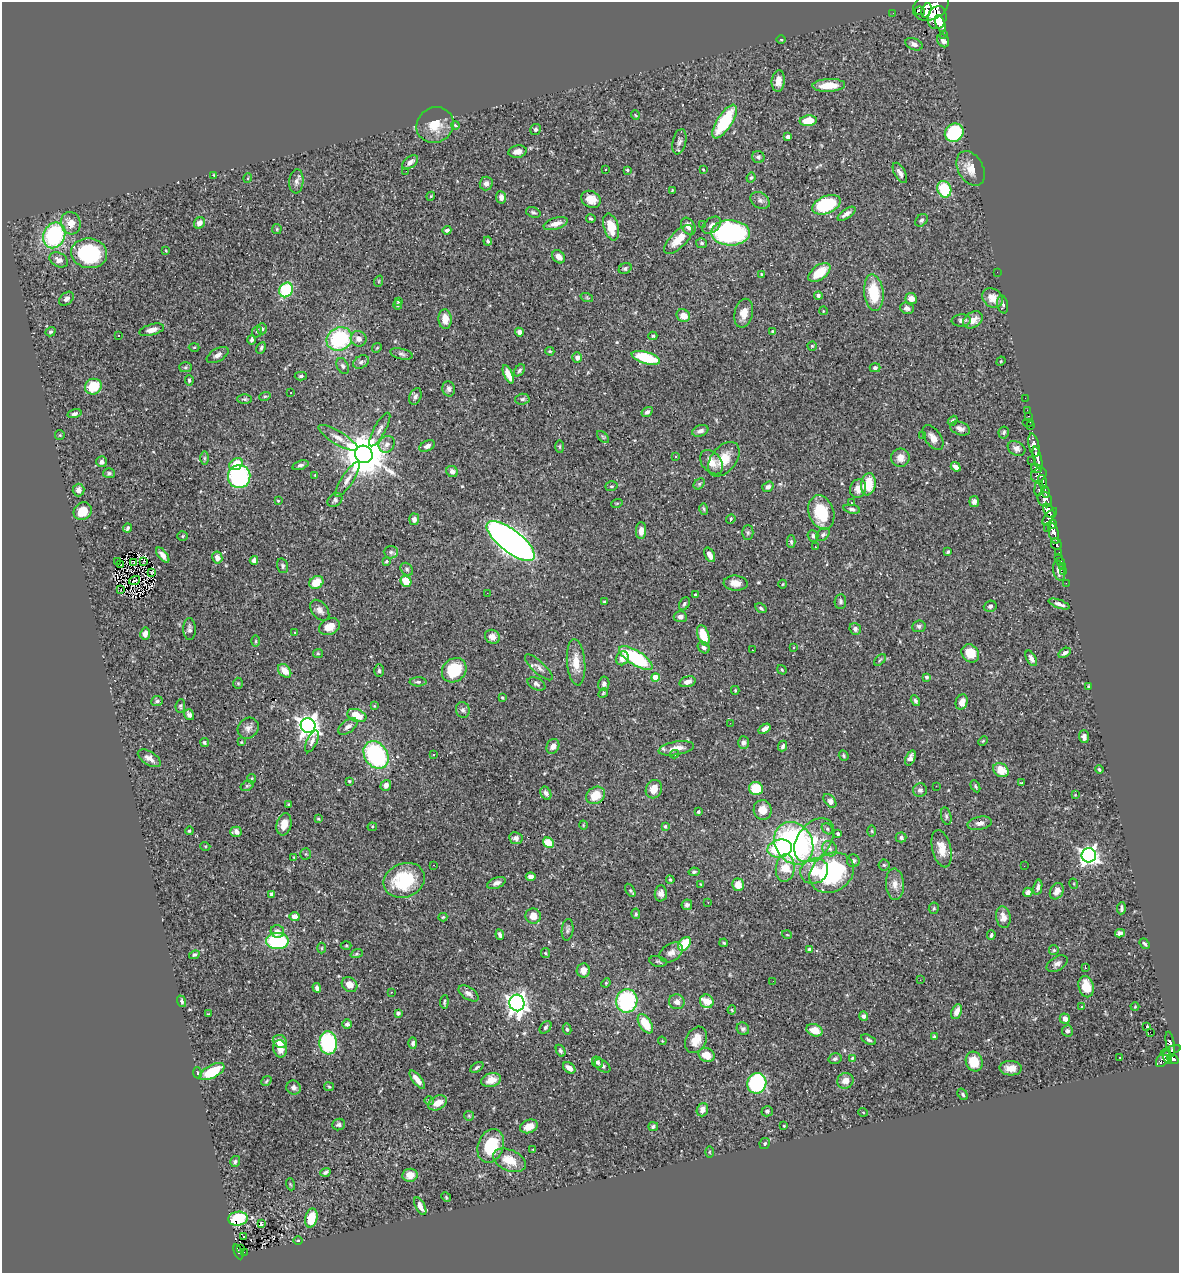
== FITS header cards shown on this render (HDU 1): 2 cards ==
NAXIS1  =                 1177
NAXIS2  =                 1271

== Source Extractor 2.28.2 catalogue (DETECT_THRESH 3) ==
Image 1177 x 1271 px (HDU 1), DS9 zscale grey, 1 PNG px = 1 image px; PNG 1181 x 1275 px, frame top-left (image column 1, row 1271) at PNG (2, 2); each listed source drawn as its Kron ellipse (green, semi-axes under 4 px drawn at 4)
Background 0.835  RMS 0.023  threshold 0.0696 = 3 sigma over >= 5 px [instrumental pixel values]
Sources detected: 490; all 490 listed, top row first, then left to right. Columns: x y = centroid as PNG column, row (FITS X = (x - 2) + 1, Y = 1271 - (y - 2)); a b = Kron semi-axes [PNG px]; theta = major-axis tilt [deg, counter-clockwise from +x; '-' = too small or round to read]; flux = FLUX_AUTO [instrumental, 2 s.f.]
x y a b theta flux
931 6 19 14 27 5500
926 10 7 4 69 1300
920 11 5 4 - 320
893 13 2 2 - 8.8
937 18 12 9 73 4300
940 24 9 4 -68 1800
944 34 3 3 - 87
781 40 5 3 - 1.5
943 41 7 5 -57 6.4
914 44 9 5 -22 7.4
778 81 11 6 85 13
829 85 16 6 2 28
635 115 5 3 - 1.3
808 121 8 5 5 32
724 122 19 7 57 99
435 125 19 17 31 32
455 125 4 3 - 1.6
535 129 6 5 - 4.5
954 133 10 8 41 110
788 137 4 3 - 5.6
679 142 13 6 77 6.1
518 152 9 6 10 10
758 157 6 6 - 4.3
410 162 9 5 38 6.7
971 168 19 12 -61 21
605 169 3 2 - 1.3
627 170 3 3 - 2
703 170 3 2 - 1.4
406 171 2 2 - 2.2
900 173 11 5 -62 7.4
214 175 3 3 - 1.4
248 178 5 3 - 1.3
751 178 5 3 - 2.1
296 181 12 7 85 6.5
486 183 7 6 - 7.7
944 189 8 7 - 79
672 190 3 3 - 1.3
431 196 4 3 - 1.3
501 197 6 5 - 7.1
591 199 10 8 -27 19
760 200 10 7 -34 6
826 205 15 8 23 100
533 212 7 5 -18 3.1
846 214 10 4 35 7.1
591 219 4 2 - 2
921 220 7 5 43 3.1
71 223 11 9 -75 17
199 223 6 5 - 10
556 224 12 6 16 12
702 224 3 3 - 1.3
712 225 10 7 39 7.1
688 226 9 6 -59 11
611 227 14 7 -73 32
277 229 5 4 - 1.9
447 230 4 3 - 4.3
730 233 19 12 -1 300
54 235 13 11 66 160
679 239 18 8 45 27
488 241 4 4 - 3.5
702 243 5 5 - 2.8
166 251 3 2 - 1.2
89 253 18 15 -8 140
559 257 7 5 -47 9.2
59 260 10 6 -28 7.9
625 268 7 5 29 2.9
819 272 13 7 37 39
997 272 2 2 - 6
761 274 4 3 - 1.6
379 281 6 3 72 1.6
286 290 8 6 57 96
874 293 18 9 -84 55
818 295 4 4 - 3.3
587 298 6 4 -19 2.1
993 298 11 9 -33 16
67 299 8 5 42 6.4
911 299 6 5 - 12
398 301 4 3 - 1.8
1003 304 9 5 -78 3.8
398 305 5 3 - 2.4
907 308 7 5 -20 6
823 311 4 3 - 1.1
744 313 15 9 77 16
683 316 7 6 - 18
445 319 10 6 -87 20
961 320 9 6 4 5.7
973 320 10 7 35 15
262 329 5 5 - 2.9
152 330 13 5 15 11
772 331 3 3 - 1.6
51 332 5 4 - 2.6
257 332 6 5 - 2.6
519 332 4 4 - 7.6
118 336 3 2 - 2.2
653 336 4 4 - 2.4
339 339 13 11 28 140
359 339 8 7 - 9.7
252 340 5 4 - 3.6
812 346 5 4 - 1.8
194 347 5 3 - 1.4
261 348 6 4 63 3.3
377 348 5 4 - 2
550 351 4 3 - 1.9
402 354 11 5 -13 4.3
218 355 12 6 30 6.8
577 357 5 4 - 8.3
646 358 15 6 -15 72
1001 361 5 4 - 1.4
361 362 8 6 31 4.6
343 366 8 5 -63 3.9
186 367 6 5 - 2.3
875 368 5 4 - 3.8
519 370 7 4 51 2.8
508 374 10 4 -67 14
301 376 6 4 1 3.2
189 380 5 3 - 2.4
93 387 8 7 - 41
449 389 7 6 - 5.3
291 393 3 2 - 0.94
265 396 6 3 18 1.8
415 396 9 5 68 4.9
1025 398 2 2 - 12
245 399 7 5 -1 2.7
522 399 7 5 3 3.5
1027 410 2 2 - 12
647 412 6 4 34 4.8
75 414 7 4 16 4
1028 416 3 2 - 29
953 421 5 3 - 3.5
1028 422 6 2 0 36
1030 426 4 2 - 33
960 428 10 6 -19 7.4
380 430 19 6 61 8.6
700 431 8 5 19 7
1004 432 6 5 - 3.6
60 435 5 4 - 1.7
922 436 3 2 - 1.5
603 437 7 4 -45 2.5
338 438 22 6 -31 13
933 438 14 8 -55 12
387 444 9 7 55 7.7
1034 445 12 5 -78 1800
427 446 8 5 27 6.6
560 447 6 3 -90 1.6
1016 448 9 6 -29 6.1
364 454 9 8 - 6200
676 456 3 3 - 1.6
204 458 7 4 -90 2.7
900 458 9 9 - 12
1037 458 11 4 -77 1700
724 459 20 12 51 29
1031 460 2 2 - 11
101 462 5 5 - 5.6
711 462 13 9 -50 15
236 464 7 5 34 34
300 465 8 4 18 3.9
956 467 5 4 - 8.1
1037 468 5 4 - 340
452 471 6 5 - 6.7
109 473 6 5 - 3.1
315 475 3 2 - 1.1
1039 475 8 6 30 780
239 476 11 11 - 170
348 479 20 6 57 11
1043 482 7 4 -73 740
699 484 6 4 46 2.3
868 484 11 7 80 38
611 486 6 4 17 2.7
768 487 6 5 - 4.4
858 488 9 8 - 11
1039 488 7 4 84 330
78 490 6 6 - 8.9
1045 492 6 3 -74 440
335 500 8 6 41 4.2
1045 500 8 6 -53 1300
278 501 3 2 - 1.2
974 502 5 5 - 5
617 503 6 3 18 1.5
851 503 2 2 - 1.3
704 509 6 4 -74 2.5
852 509 8 4 -11 4.1
83 511 9 8 - 29
1049 511 7 5 -61 2100
821 512 17 12 -71 65
1050 516 10 3 50 1100
414 519 6 5 - 5.9
731 519 5 4 - 1.8
1053 524 4 3 - 510
128 528 4 3 - 3.5
1047 528 2 2 - 13
641 531 8 5 89 12
748 533 7 5 89 3
1054 533 11 4 -76 1800
823 535 8 5 39 3.8
183 536 5 4 - 2.1
813 536 6 5 - 3.5
511 541 29 11 -38 1300
791 542 6 4 -89 2.8
1056 544 6 5 - 370
815 547 3 2 - 3.2
391 552 7 6 - 4.4
948 552 4 3 - 2.4
1058 553 4 3 - 110
163 555 9 4 -51 8.7
710 555 8 4 -62 9.9
217 557 6 5 - 11
1058 557 2 2 - 9.8
254 560 4 4 - 8.6
118 561 2 2 - 1.4
144 561 3 2 - 0.85
386 561 3 3 - 1.9
1061 562 3 3 - 39
133 563 4 2 - 1.5
121 564 2 2 - 1.1
283 566 7 5 -74 3.5
1062 566 2 2 - 7.2
407 569 7 5 -47 3.4
1059 571 10 6 -75 6.9
1063 571 2 2 - 12
151 572 3 2 - 1.1
134 580 6 2 16 1.3
406 581 6 5 - 26
316 582 7 6 - 27
736 583 12 7 -4 13
1066 583 2 2 - 8.2
783 584 4 3 - 1.1
121 590 3 2 - 130
487 593 2 2 - 4.4
695 595 4 3 - 2.9
840 601 7 5 87 3.7
604 602 3 2 - 1.7
684 604 7 5 58 4.1
1059 604 11 4 -19 6.2
990 606 6 5 - 4.1
761 608 6 3 -32 2.7
320 610 12 7 -51 8.2
680 617 6 5 - 5.8
919 626 7 6 - 3.7
329 627 11 8 25 19
189 629 11 6 -89 5.5
855 629 6 5 - 5
295 632 4 3 - 1.1
145 634 6 5 - 9.5
703 635 11 5 -72 36
492 637 8 6 -31 12
256 641 6 4 90 2.1
794 647 4 2 - 1.1
704 648 6 5 - 4.8
752 650 2 2 - 0.98
318 653 5 4 - 1.9
970 653 10 8 -49 30
1065 653 7 4 33 5.1
622 658 7 6 - 11
636 658 19 7 -32 130
1031 658 8 4 -61 6.7
880 660 7 4 45 2.2
576 662 23 9 -85 26
539 667 18 6 -43 7.3
454 670 13 11 45 71
782 670 5 3 - 1.8
285 671 8 5 -47 17
379 671 6 5 - 3.5
655 677 4 4 - 28
926 677 4 4 - 3.1
418 682 8 4 0 3.2
687 682 8 5 15 7.3
238 683 5 5 - 2.1
536 684 9 6 -26 4.3
604 684 7 5 80 5.5
1089 687 4 3 - 3
735 690 4 3 - 1.6
603 693 5 4 - 1.7
502 698 4 3 - 1.5
157 701 5 5 - 3.8
915 701 6 4 -58 3.3
962 702 8 6 70 13
180 706 7 5 83 2.7
374 706 4 4 - 1.3
463 710 8 7 - 4.8
189 715 6 4 -55 5
357 715 10 6 -20 31
730 723 2 2 - 3.6
308 726 7 7 - 1100
348 726 11 6 36 7.9
248 728 11 9 45 8.9
764 729 6 4 35 8.2
1084 737 6 5 - 5.6
312 741 12 5 66 6.7
983 741 5 3 - 1.4
204 742 5 4 - 2.5
241 742 3 3 - 1.1
743 743 6 5 - 4.6
553 746 8 6 65 6.7
783 746 5 4 - 3.6
676 748 18 6 10 17
433 754 3 2 - 1.6
674 754 4 3 - 2.4
376 755 15 11 -55 190
844 756 5 4 - 2.6
149 758 13 6 -32 9.4
910 758 8 4 68 7.6
1001 770 8 6 -31 24
1099 770 4 3 - 2.4
252 779 5 4 - 2.5
349 781 3 3 - 1.9
1021 783 4 3 - 1.8
386 785 6 5 - 8.3
247 786 7 4 29 2.5
936 786 2 2 - 0.73
975 786 6 3 -62 2.5
756 788 7 6 - 38
654 789 9 8 - 18
920 790 7 6 - 4.9
546 793 7 5 -63 5.5
596 795 10 8 35 29
1075 795 4 4 - 1.2
830 801 8 5 -48 13
289 804 3 3 - 2.3
763 810 10 9 - 15
698 812 3 3 - 2.2
946 816 9 5 -77 3.2
318 819 4 3 - 1.6
980 823 12 6 11 7.1
284 824 11 7 75 16
583 825 4 3 - 1.3
665 826 3 3 - 2.2
372 827 4 4 - 1.9
827 829 6 4 -42 2.8
189 831 4 4 - 2.3
872 831 5 3 - 1.8
236 832 6 5 - 6.6
838 834 3 3 - 4.3
901 837 5 5 - 3.8
516 838 6 6 - 8.1
814 840 25 16 52 56
548 843 6 5 - 36
794 843 22 18 -58 380
205 846 5 3 - 1.3
780 848 12 8 13 95
830 849 8 7 - 6.5
942 849 19 9 -77 22
306 854 5 5 - 2.1
1089 855 7 7 - 730
294 857 4 3 - 1.2
853 861 6 6 - 4.3
434 865 2 2 - 2.4
884 865 5 5 - 2.1
1024 866 2 2 - 1.4
785 868 14 9 83 37
814 871 14 12 23 33
694 872 5 4 - 2.9
832 873 23 19 32 190
531 877 5 4 - 7.2
404 880 21 17 21 95
670 880 4 3 - 2
496 883 9 5 21 6.1
701 884 3 3 - 1.6
895 884 16 9 -86 13
1074 884 5 3 - 1.4
738 885 6 5 - 20
1038 887 8 4 78 5
630 890 7 4 -58 2.5
1057 891 8 6 63 9.8
1028 892 4 4 - 7.3
661 893 8 6 85 7.7
272 894 4 3 - 3.2
708 902 3 2 - 1.3
687 905 5 5 - 3.8
934 908 6 5 - 2.4
1121 908 6 3 85 3.2
636 914 5 4 - 2.7
295 916 5 4 - 12
533 916 8 7 - 16
443 917 4 3 - 1.7
1003 917 11 7 -80 12
568 930 11 6 84 4.2
277 931 7 6 - 8.5
1120 933 5 4 - 6.1
500 935 5 3 - 4.5
787 935 5 3 - 1.2
991 935 4 3 - 2.7
277 941 11 8 -2 130
724 943 4 3 - 1.8
685 944 8 5 52 51
1145 944 6 4 -49 3
346 945 5 3 - 1.5
322 948 5 3 - 1.6
809 949 3 3 - 2.8
1054 950 5 4 - 1.8
671 952 12 8 32 10
545 953 5 4 - 2.1
357 954 6 4 19 2.2
194 955 5 4 - 2.9
658 961 9 5 -12 3
1057 964 11 7 32 7.4
1085 967 3 2 - 1.4
583 970 7 6 - 11
920 980 3 2 - 1.8
773 981 2 2 - 3
606 983 5 4 - 1.7
350 985 8 7 - 15
1086 987 11 7 -77 24
317 988 5 3 - 6
391 992 2 2 - 0.77
468 993 11 6 -33 7.1
182 1001 6 4 -71 2.9
627 1001 11 10 - 150
707 1001 7 6 - 25
444 1002 7 3 84 2.6
677 1002 8 7 - 8.9
517 1003 8 7 - 950
1081 1007 3 2 - 1.5
1135 1007 4 3 - 1.2
732 1010 4 4 - 1.6
957 1012 8 5 66 12
398 1013 3 3 - 6.6
208 1014 4 2 - 1.2
864 1016 4 4 - 4.3
1065 1019 5 5 - 11
347 1024 5 4 - 5.3
645 1024 11 6 -57 37
545 1027 7 5 51 3.4
1147 1027 3 3 - 17
567 1029 5 4 - 2.9
743 1029 7 6 - 3.7
815 1030 8 6 -20 24
1067 1031 6 5 - 4.4
1150 1032 3 2 - 920
934 1036 4 3 - 1.8
696 1040 14 10 62 19
869 1040 8 4 -28 3.4
280 1041 7 6 - 17
662 1041 4 3 - 1.4
328 1043 11 9 -84 160
413 1043 6 4 -90 3.7
1170 1044 12 3 -80 290
280 1049 9 6 -78 16
1171 1050 10 4 21 280
561 1051 6 4 -63 3
707 1055 8 6 -26 19
1120 1057 2 2 - 1.3
1167 1057 7 4 -76 330
852 1058 4 3 - 1.5
1163 1058 10 5 56 530
835 1059 6 5 - 3.7
1173 1059 6 4 -36 410
974 1061 10 8 -72 37
597 1062 6 5 - 4.9
603 1066 9 5 -35 4
477 1067 7 4 34 3.2
569 1068 7 5 -38 9.6
1011 1068 11 7 -3 14
212 1072 13 6 28 55
197 1073 5 3 - 1.6
417 1080 11 4 -53 12
491 1080 10 6 15 15
266 1081 5 3 - 1.8
845 1081 8 7 - 12
757 1083 10 9 - 170
329 1087 5 4 - 1.7
294 1088 7 7 - 6.2
963 1094 6 4 -54 3
429 1101 5 4 - 2
438 1103 10 6 28 18
702 1110 7 5 71 9
767 1111 6 5 - 3.5
863 1112 5 3 - 1.2
469 1116 5 4 - 1.8
339 1125 6 5 - 3.5
529 1126 9 6 21 16
653 1126 5 4 - 3.4
784 1126 3 2 - 1.4
765 1143 5 5 - 2.9
491 1146 17 12 69 65
533 1150 4 3 - 1.6
709 1152 6 4 90 1.6
509 1160 17 10 -23 28
235 1161 6 5 - 3
325 1172 5 3 - 3.4
410 1175 7 6 - 16
290 1184 6 4 -71 1.6
446 1197 5 4 - 1.4
420 1206 10 4 -63 11
311 1218 9 6 76 35
238 1219 10 7 7 77
261 1224 3 2 - 2.1
243 1237 3 2 - 2.8
298 1240 4 3 - 1.4
240 1249 3 2 - 19
238 1252 8 4 -68 130
244 1252 2 2 - 9.9